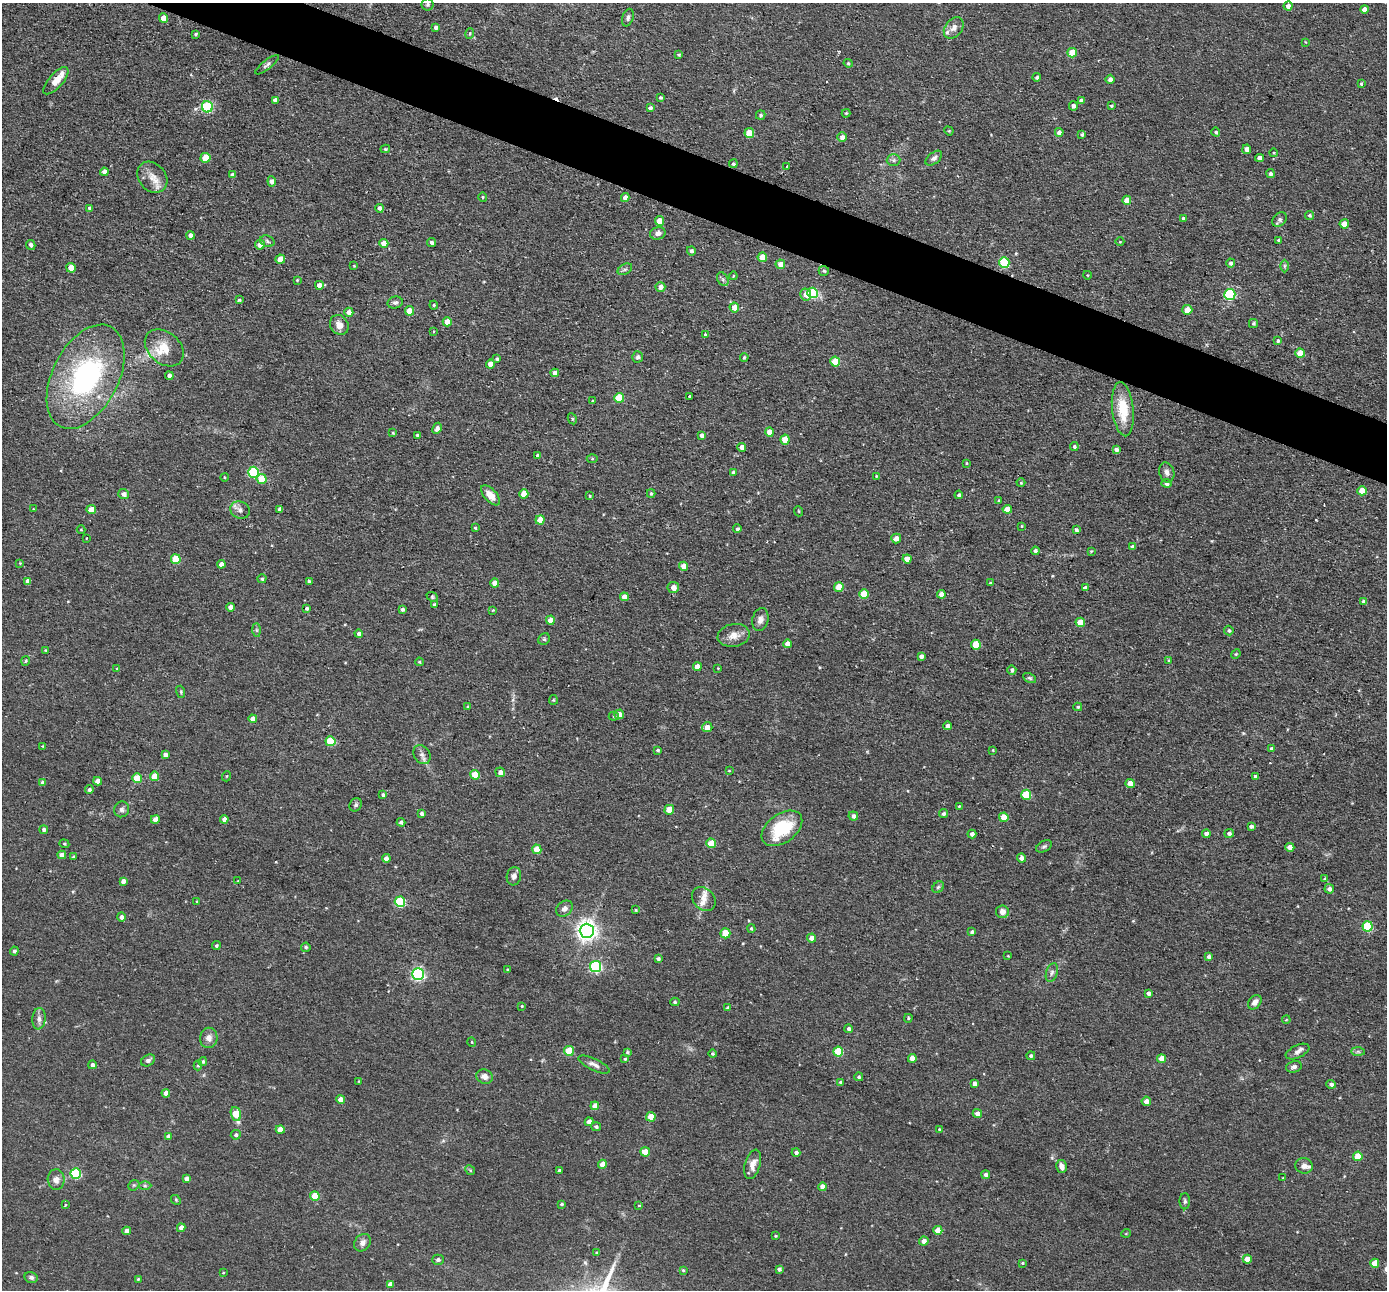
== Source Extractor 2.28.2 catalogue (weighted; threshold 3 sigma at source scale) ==
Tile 11 of 4 x 4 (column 3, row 3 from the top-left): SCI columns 2773-4157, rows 1424-2711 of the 5543 x 5555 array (HDU 1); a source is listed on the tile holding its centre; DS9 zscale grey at full resolution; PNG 1389 x 1292 px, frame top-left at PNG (2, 3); each listed source drawn as its Kron ellipse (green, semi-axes under 4 px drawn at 4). Shown black and unused: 4% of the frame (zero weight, under 2 of 3 exposures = <1% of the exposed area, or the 3 px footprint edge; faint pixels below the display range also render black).
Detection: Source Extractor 2.28.2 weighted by HDU 2 'WHT'; one run over the whole footprint, this tile lists its part. Background 0.0581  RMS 0.0075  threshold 0.0338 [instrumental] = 3 sigma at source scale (4.5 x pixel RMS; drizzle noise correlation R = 1.50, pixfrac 1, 0.05/0.05 arcsec/px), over >= 5 px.
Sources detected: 383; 1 inside a brighter object's white glare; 3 cosmic-ray / hot-pixel residue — neither listed nor drawn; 5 inside a brighter listed object's ellipse — not listed separately; the other 374 listed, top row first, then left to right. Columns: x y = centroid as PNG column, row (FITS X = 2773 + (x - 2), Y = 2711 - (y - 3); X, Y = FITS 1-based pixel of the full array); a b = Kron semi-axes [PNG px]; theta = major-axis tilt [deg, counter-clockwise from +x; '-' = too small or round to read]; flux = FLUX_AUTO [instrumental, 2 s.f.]
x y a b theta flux
428 4 6 6 - 1.3
1288 6 4 4 - 4.3
1364 9 4 4 - 4.6
163 18 5 4 - 8.9
628 18 9 5 73 2.1
436 27 4 3 - 2.3
954 28 12 8 53 4.3
196 34 3 3 - 1.1
470 34 5 3 - 0.85
1305 42 4 2 - 0.54
1072 53 5 4 - 21
679 55 4 3 - 0.84
848 63 5 4 - 1.1
267 65 14 4 38 2.3
1037 77 4 3 - 1.5
1110 79 4 4 - 3.5
56 81 17 7 48 9.1
1361 84 3 3 - 1.8
660 97 4 3 - 1.2
275 100 4 4 - 3.6
1081 100 3 3 - 1.6
1073 106 4 4 - 2.7
1111 106 3 3 - 1
207 107 5 5 - 63
650 108 4 3 - 2
846 113 4 4 - 0.78
761 115 5 4 - 1.5
949 131 5 4 - 0.72
1059 132 4 4 - 2.6
1216 132 4 4 - 1.3
749 133 5 4 - 19
1082 134 4 4 - 1.4
842 137 5 4 - 3.5
385 149 5 4 - 1.2
1247 149 5 4 - 3.8
1274 153 4 3 - 0.66
205 158 5 5 - 18
934 158 9 5 38 2.7
1259 158 4 4 - 4.6
893 160 7 6 - 1.9
733 164 4 4 - 1.4
787 166 3 3 - 2
104 172 4 4 - 4.5
1271 174 4 4 - 2.5
232 175 4 4 - 2.5
152 177 17 13 -49 9.5
272 181 5 4 - 3
483 197 5 4 - 0.99
625 197 4 4 - 4.5
1127 200 4 4 - 9
90 208 4 3 - 1.8
379 208 4 4 - 2.6
1309 215 4 4 - 1.3
1183 218 4 3 - 1.7
1280 220 8 6 45 2.2
659 221 5 4 - 7.9
1344 224 4 4 - 11
658 233 8 6 17 3
190 235 4 4 - 3.8
1279 240 3 3 - 1.5
267 241 7 5 -20 1.7
1120 242 4 3 - 0.58
384 243 4 4 - 9.2
432 243 4 4 - 2
31 245 5 4 - 2.4
260 245 5 5 - 6.2
691 251 4 4 - 2
762 257 4 4 - 16
280 259 4 4 - 9.8
1004 262 5 5 - 50
1231 263 4 4 - 2.2
780 264 5 4 - 5.4
354 266 4 3 - 0.6
1284 266 6 4 -90 1.3
71 268 5 4 - 11
625 269 8 5 29 1.7
824 271 5 5 - 1.3
1087 275 4 3 - 0.57
733 276 4 4 - 0.86
723 279 7 5 -59 1.8
297 280 3 3 - 0.82
319 285 4 4 - 5.4
660 287 5 4 - 4.5
813 293 5 5 - 59
1230 294 5 5 - 74
806 295 6 5 - 6
239 300 3 3 - 1
395 302 8 6 13 1.9
434 305 4 4 - 0.99
734 307 5 5 - 6.9
1187 310 5 5 - 9.1
409 311 5 4 - 13
349 312 4 4 - 4.6
447 322 4 4 - 8
1253 323 4 4 - 1.3
339 325 10 9 - 5.2
434 331 3 2 - 0.94
705 335 4 3 - 1.6
1278 341 4 4 - 1.4
164 348 22 15 -41 16
1300 353 4 4 - 12
638 357 5 5 - 1.9
744 357 4 3 - 0.93
497 359 4 4 - 1.4
835 362 5 5 - 21
490 364 4 4 - 8.2
555 373 4 4 - 3.6
169 376 4 4 - 2.7
86 377 56 33 63 140
689 396 3 3 - 1.8
619 398 5 5 - 29
593 401 3 3 - 1.1
1123 409 27 10 -84 23
572 419 5 4 - 1.1
437 428 6 4 62 2.8
769 432 4 4 - 8.6
393 433 4 3 - 0.65
417 435 3 3 - 1.3
701 435 4 3 - 2.4
785 440 5 4 - 16
742 447 4 4 - 4.2
1074 447 4 4 - 1.6
1116 449 4 4 - 2.5
538 456 4 4 - 3.7
592 459 5 3 - 0.84
966 463 4 3 - 0.74
254 472 5 5 - 68
733 472 4 3 - 1.1
1167 472 10 7 -74 3.3
876 476 4 4 - 0.7
224 477 4 3 - 0.66
262 479 5 5 - 13
1021 483 4 4 - 0.82
1166 483 5 4 - 2.6
1362 491 4 4 - 12
651 493 4 3 - 1
124 494 5 5 - 3.2
524 494 4 4 - 13
490 495 12 6 -48 8
959 495 4 4 - 1.8
590 496 4 3 - 0.8
999 501 3 3 - 1.2
33 509 4 3 - 0.57
280 509 4 3 - 2.2
1007 509 4 4 - 7.5
91 510 5 4 - 11
240 510 10 8 -26 3.8
798 511 5 3 - 0.73
540 520 4 4 - 12
1022 526 4 4 - 0.75
475 528 3 2 - 0.78
737 529 4 4 - 1.8
81 530 4 4 - 0.68
1076 530 4 3 - 1.7
86 538 3 2 - 0.73
896 538 5 5 - 4.8
1132 547 4 4 - 1.6
1035 551 4 4 - 2.1
1091 551 4 4 - 0.72
176 559 5 5 - 28
907 559 4 4 - 7.5
20 563 4 4 - 0.6
221 564 4 4 - 4.4
684 566 4 4 - 6.4
262 579 4 4 - 1.3
28 581 4 4 - 4.1
309 582 3 3 - 1.4
495 583 4 4 - 8.1
990 583 3 3 - 0.94
673 587 5 5 - 5.6
839 587 5 4 - 14
1085 588 4 4 - 3.2
864 594 5 5 - 22
941 594 4 4 - 6
432 597 6 4 -23 1.1
624 597 4 4 - 5.6
1364 602 4 4 - 3.2
434 604 3 3 - 0.78
230 607 4 4 - 3.9
307 608 4 4 - 1.6
402 609 4 3 - 2
493 610 3 3 - 0.6
550 620 4 4 - 8.4
760 620 12 8 77 4.1
1080 622 5 4 - 12
256 630 7 4 -89 1.3
1229 630 5 4 - 1.4
359 634 4 4 - 2.3
734 635 16 11 11 7.7
544 639 6 5 - 1.2
787 644 4 4 - 5.1
976 645 5 5 - 25
45 650 3 3 - 0.6
1236 654 5 4 - 0.88
921 656 4 4 - 2.6
1169 660 4 3 - 0.81
26 661 5 4 - 0.96
419 662 4 3 - 0.93
697 667 4 4 - 5.8
718 668 3 3 - 0.52
117 669 4 4 - 0.87
1012 670 5 4 - 2
1030 678 7 4 -27 1.3
181 692 6 3 -73 0.87
553 700 5 4 - 0.93
468 707 3 3 - 1.7
1078 707 4 3 - 1.1
619 714 5 5 - 4.9
614 716 5 4 - 1
253 719 4 4 - 5.3
948 726 4 4 - 2.7
707 727 5 5 - 7.1
330 741 5 5 - 29
43 746 4 3 - 0.58
1272 749 4 4 - 3
658 750 4 4 - 1.3
993 750 3 3 - 0.64
165 755 4 4 - 3.1
422 755 10 8 -58 3.4
729 771 3 2 - 0.58
500 772 5 4 - 3.5
475 775 5 4 - 20
155 776 5 4 - 15
227 776 5 3 - 0.67
1255 777 4 3 - 2
137 778 5 4 - 20
98 781 4 4 - 4.7
43 783 4 4 - 3.6
1130 783 4 4 - 9.3
89 790 4 4 - 1.8
383 795 4 4 - 1.5
1026 795 5 5 - 29
356 805 7 6 - 1.8
959 806 4 3 - 0.82
122 809 8 7 - 2.7
669 810 5 5 - 15
421 813 3 3 - 1.8
943 814 4 4 - 1.7
853 816 5 4 - 2.7
1004 817 5 4 - 13
155 819 4 4 - 5.5
224 819 4 4 - 4.1
401 822 4 4 - 1.7
1251 826 4 3 - 2.1
782 828 23 14 36 40
44 830 4 4 - 1.5
1229 833 4 4 - 2
972 834 4 4 - 2.7
1206 834 4 4 - 3.3
711 843 5 4 - 18
64 844 5 4 - 0.93
1044 846 8 5 28 1.8
1290 847 4 4 - 7.1
537 849 5 4 - 12
62 855 4 4 - 4.6
73 857 4 3 - 1.1
386 858 4 4 - 2.9
1021 858 4 4 - 3.4
514 876 9 7 80 3.1
1325 879 4 4 - 1.5
123 881 4 4 - 3.5
238 881 2 2 - 0.53
938 887 6 5 - 1.4
1329 889 5 4 - 2.7
704 899 13 10 -46 7
197 902 3 3 - 0.73
400 902 5 5 - 62
564 909 9 7 42 3.3
636 910 4 4 - 0.72
1002 912 6 6 - 4.9
121 917 5 4 - 3
1368 926 5 5 - 45
751 928 4 3 - 1.1
587 931 7 7 - 450
972 932 4 4 - 1.6
725 933 5 5 - 15
811 938 4 4 - 4.3
216 946 4 4 - 1.4
306 947 5 4 - 1.5
14 951 4 4 - 1.7
1008 956 3 2 - 0.57
1209 957 4 4 - 2.8
658 959 4 3 - 1.7
596 966 5 5 - 93
508 970 4 3 - 0.82
1052 973 10 5 72 2.5
418 974 6 6 - 140
1149 993 4 4 - 2.4
675 1002 4 4 - 1.3
1255 1002 8 5 51 4.4
522 1006 3 3 - 0.67
728 1008 4 4 - 1.9
908 1018 4 4 - 1.1
39 1019 11 6 84 3.5
1286 1020 4 3 - 0.71
848 1029 4 4 - 1.7
209 1038 10 8 83 4.6
472 1042 5 3 - 0.56
569 1051 5 5 - 21
838 1051 5 5 - 28
1358 1051 7 4 0 1.5
627 1052 4 3 - 0.96
1298 1052 12 6 25 3.3
712 1054 4 4 - 0.98
1031 1056 4 4 - 1.6
912 1058 4 4 - 6.2
625 1059 4 4 - 0.99
1162 1059 4 4 - 8.9
148 1060 7 5 30 2.3
203 1062 4 4 - 1.3
594 1064 17 5 -25 4.2
92 1065 4 4 - 2.2
198 1066 5 4 - 1.1
1294 1067 8 5 13 2.6
485 1077 8 7 - 4.6
859 1077 4 4 - 1.2
359 1081 2 2 - 0.67
841 1082 4 3 - 1.6
974 1084 4 3 - 2.6
1331 1084 5 4 - 2.5
166 1093 4 4 - 5.7
340 1099 4 4 - 5.6
1146 1101 4 4 - 3.8
595 1106 4 4 - 7.2
977 1113 4 4 - 3.7
236 1114 7 5 -75 18
651 1117 5 4 - 13
589 1122 4 4 - 4.4
596 1127 5 4 - 1.6
280 1129 4 4 - 8.3
939 1129 3 2 - 0.7
236 1135 5 4 - 1.6
168 1136 4 4 - 3.4
645 1152 5 4 - 12
796 1153 4 4 - 1.9
1358 1156 5 4 - 15
602 1164 4 4 - 9
753 1164 15 7 74 5.9
1061 1166 6 5 - 4.2
1304 1166 8 7 - 3.9
470 1170 5 4 - 0.94
559 1171 4 3 - 2.2
76 1173 5 5 - 57
986 1175 4 4 - 2.4
1283 1178 3 2 - 0.52
56 1179 10 8 -87 4.6
187 1179 4 4 - 3.5
134 1185 6 4 43 1.2
145 1186 6 4 0 1.3
823 1187 4 4 - 6.2
315 1196 5 4 - 22
176 1200 5 4 - 0.95
1185 1201 8 5 -90 1.9
561 1204 4 3 - 1.2
65 1205 3 2 - 1.6
639 1205 3 3 - 1.5
181 1228 4 4 - 4.2
938 1230 4 4 - 9.8
127 1231 4 4 - 4.2
1126 1233 5 3 - 0.61
776 1236 3 2 - 0.74
924 1241 5 4 - 4.6
362 1243 9 7 50 3.9
597 1253 4 3 - 1
1247 1259 4 4 - 8.9
438 1260 6 5 - 1.8
1023 1263 4 4 - 0.86
1375 1263 4 4 - 11
779 1269 3 3 - 2.1
683 1270 4 4 - 0.94
223 1273 3 2 - 0.54
31 1277 7 5 -13 2.3
138 1279 3 3 - 0.87
390 1284 4 4 - 3